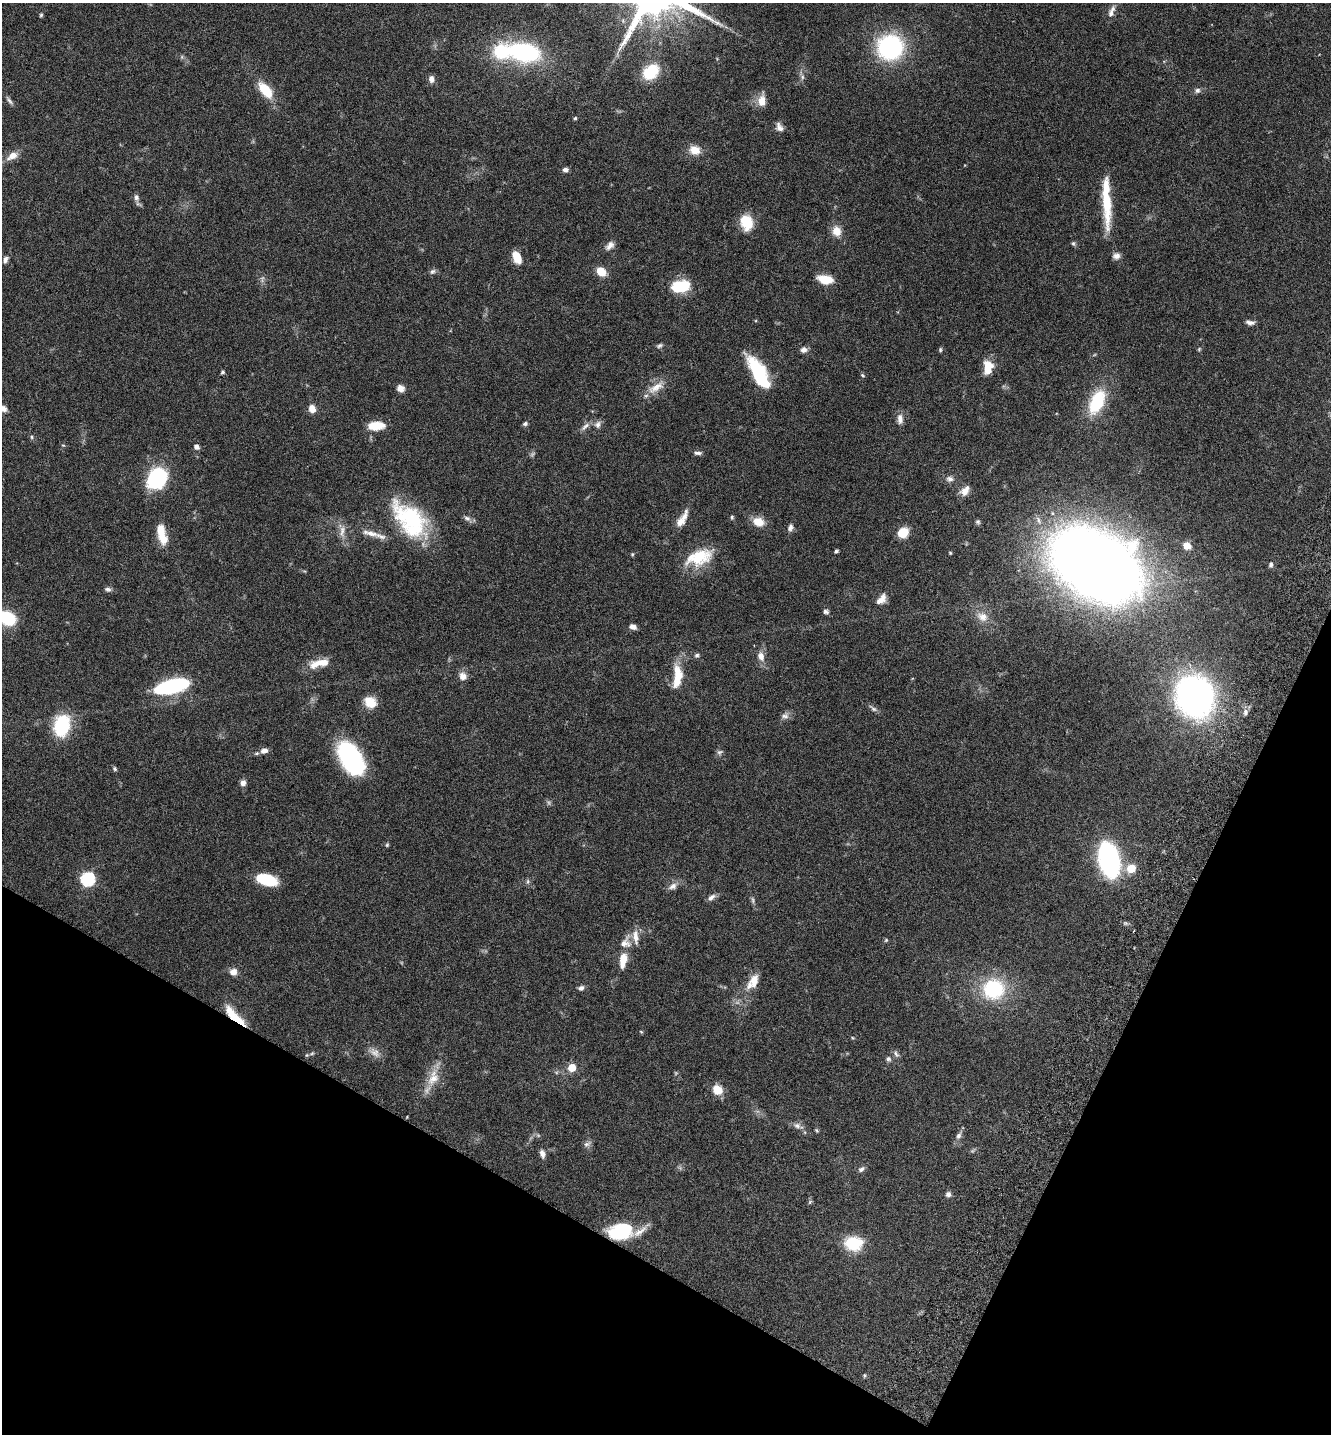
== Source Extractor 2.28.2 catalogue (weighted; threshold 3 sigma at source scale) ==
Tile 15 of 4 x 4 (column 3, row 4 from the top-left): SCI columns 2857-4185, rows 36-1467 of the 5849 x 5796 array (HDU 1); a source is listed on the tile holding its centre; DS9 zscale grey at full resolution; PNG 1333 x 1436 px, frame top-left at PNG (2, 3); no overlay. Shown black and unused: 22% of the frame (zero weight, under 3 of 6 exposures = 3% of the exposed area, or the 3 px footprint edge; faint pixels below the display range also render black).
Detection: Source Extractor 2.28.2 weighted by HDU 2 'WHT'; one run over the whole footprint, this tile lists its part. Background 0.0659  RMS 0.0031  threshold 0.0126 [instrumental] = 3 sigma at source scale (4.09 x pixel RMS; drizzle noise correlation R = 1.36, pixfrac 0.8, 0.05/0.05 arcsec/px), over >= 5 px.
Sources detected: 149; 4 too faint to see at this stretch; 3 inside a brighter object's white glare — not listed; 10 inside a brighter listed object's ellipse — not listed separately; the other 132 listed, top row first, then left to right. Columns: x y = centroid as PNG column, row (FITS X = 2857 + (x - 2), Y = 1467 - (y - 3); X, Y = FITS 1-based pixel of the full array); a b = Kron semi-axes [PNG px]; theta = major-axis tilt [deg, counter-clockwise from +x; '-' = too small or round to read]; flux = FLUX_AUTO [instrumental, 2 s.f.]
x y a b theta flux
1111 13 14 8 78 1.7
41 15 5 4 - 0.39
890 47 21 20 - 39
524 52 32 18 -10 37
182 57 6 4 -72 0.42
651 72 15 11 44 12
802 77 7 6 - 0.73
431 79 8 6 -77 1.5
266 90 18 9 -49 8.5
1197 90 8 7 - 0.9
9 101 12 5 -51 0.8
762 101 12 9 89 3.5
575 118 4 4 - 0.39
779 127 12 7 -61 1.6
695 150 12 10 -17 3.9
12 156 14 8 30 2.8
565 170 6 5 - 1
136 198 10 7 -78 1.1
1107 204 56 10 -88 12
746 222 16 12 -72 8.3
836 231 12 10 -70 3.2
1073 243 6 5 - 0.47
610 246 13 8 43 1.6
1116 256 9 8 - 1.4
517 257 11 7 -68 5
5 260 9 6 71 1
432 271 8 6 41 0.77
601 271 8 6 -43 6
825 279 15 8 -10 5.4
680 287 20 12 13 11
1250 322 11 5 -8 1.1
659 346 8 5 32 0.63
1199 349 6 4 46 0.34
804 350 8 7 - 1.4
940 350 6 4 -90 0.4
988 368 15 9 82 5.2
223 372 5 5 - 0.52
758 375 36 14 -71 18
862 375 6 4 -37 0.38
656 387 26 10 31 4.1
401 388 8 7 - 1.7
1097 402 32 17 65 14
3 409 9 7 -14 1.4
312 409 9 7 -71 2.2
900 419 13 7 -87 1.8
525 424 6 5 - 0.64
597 424 10 8 75 1.3
376 426 19 9 4 4.9
585 426 15 6 46 1.3
31 437 6 4 -88 0.38
63 445 6 3 -18 0.27
196 447 5 5 - 1.2
698 453 10 5 0 0.84
157 478 19 15 59 27
950 479 11 8 -3 1.3
965 491 13 8 48 2.7
684 517 24 8 70 2.6
732 517 6 4 79 0.43
412 518 51 24 -38 26
467 518 9 6 -27 1
758 522 14 11 -21 3.6
978 522 7 6 - 0.58
790 527 9 6 76 1.1
342 531 19 7 80 2.1
903 532 9 8 - 7
371 533 22 8 -12 3.1
162 534 24 10 -76 5.5
1187 546 10 9 - 2.3
836 551 4 3 - 0.53
950 553 4 4 - 0.29
632 554 5 4 - 0.33
699 557 33 17 20 11
1271 564 6 5 - 0.73
1096 565 56 37 -31 630
108 589 9 6 -12 0.79
881 599 16 9 48 2.4
826 612 8 6 -27 0.77
982 617 16 12 -25 3.3
7 618 17 13 -28 12
633 627 8 6 -18 1.3
697 655 6 5 - 0.58
761 656 12 8 -74 2.2
319 663 27 9 13 4.9
678 675 24 11 -83 6.4
463 676 10 9 - 2
172 686 24 8 14 55
1195 696 21 19 -67 180
370 702 14 11 -31 4.4
873 708 14 5 -41 0.86
1245 713 10 6 83 1.1
785 716 11 9 21 1.3
62 726 21 14 78 18
264 751 9 7 13 1.9
719 752 8 7 - 0.78
350 756 29 16 -54 43
115 769 6 5 - 0.5
243 783 7 6 - 1.3
387 845 6 4 69 0.37
1109 860 21 11 -76 94
1131 868 6 5 - 9.4
87 879 7 6 - 44
266 880 18 9 -16 14
528 881 8 4 90 0.52
673 886 13 8 29 1.6
711 897 11 6 41 1.2
886 940 5 4 - 0.34
625 943 20 14 66 3.6
623 960 17 7 81 4.5
233 972 8 7 - 2.1
754 981 19 11 75 3.6
581 988 7 6 - 0.94
994 989 22 21 - 20
232 1015 25 11 -52 6.8
641 1031 5 3 - 0.26
375 1052 17 10 -41 2.2
312 1053 6 4 20 0.4
896 1054 10 6 -57 0.84
888 1059 7 6 - 0.77
572 1068 6 5 - 6
433 1078 26 14 70 5.5
717 1090 12 10 -45 3.8
798 1126 14 8 -17 1.4
817 1130 6 4 -55 0.36
958 1136 11 6 58 1.2
587 1144 11 6 23 0.89
542 1154 10 6 -75 1.3
861 1169 8 5 35 0.9
948 1194 6 6 - 1
810 1202 7 4 54 0.39
620 1231 26 16 7 18
853 1243 16 13 -36 11
864 1375 6 5 - 0.44
Overlapping masked pixels (flux is a lower limit): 2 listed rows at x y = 232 1015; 620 1231
Isophote crosses this tile's border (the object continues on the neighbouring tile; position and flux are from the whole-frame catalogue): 2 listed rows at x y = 3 409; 7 618